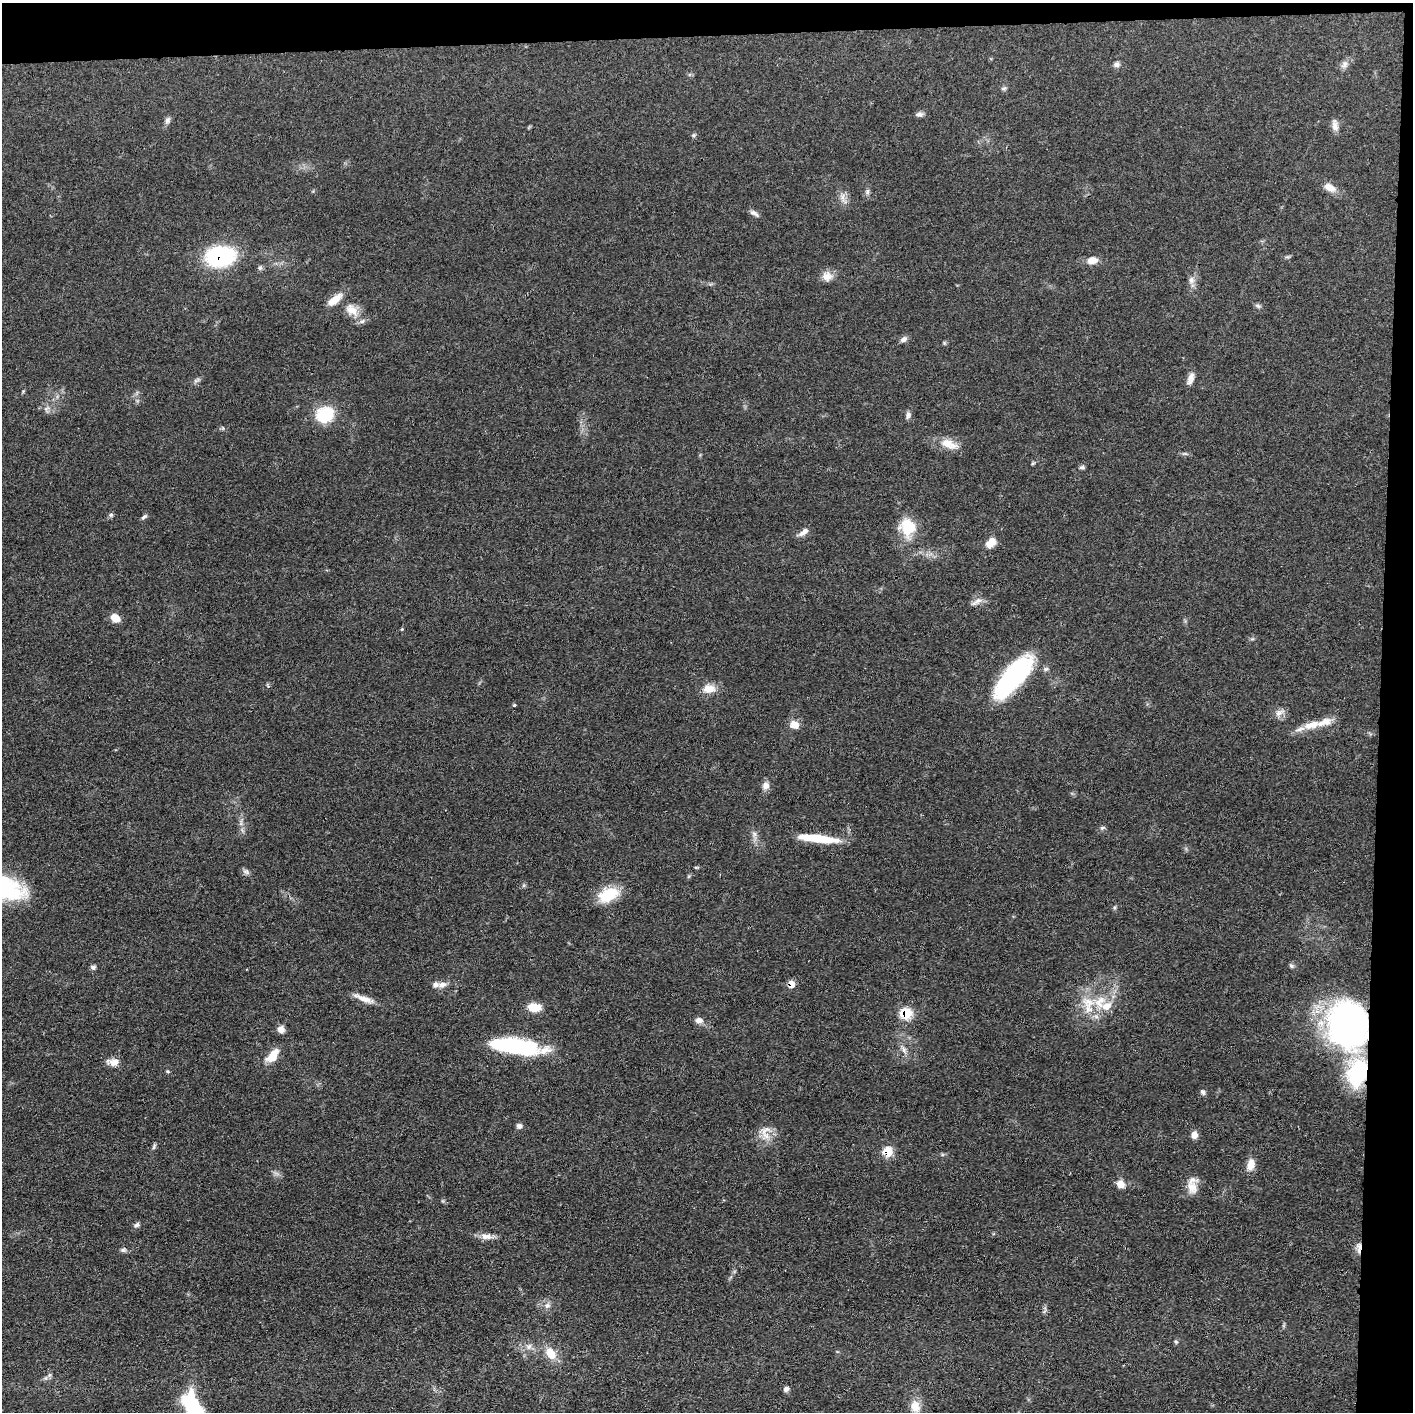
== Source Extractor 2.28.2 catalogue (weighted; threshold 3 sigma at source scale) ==
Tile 3 of 3 x 3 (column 3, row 1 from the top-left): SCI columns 2826-4236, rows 2837-4246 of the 4237 x 4260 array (HDU 1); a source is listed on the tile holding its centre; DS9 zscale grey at full resolution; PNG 1415 x 1414 px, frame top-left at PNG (2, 3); no overlay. Shown black and unused: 5% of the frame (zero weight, under 3 of 4 exposures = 1% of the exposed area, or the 3 px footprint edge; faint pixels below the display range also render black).
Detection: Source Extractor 2.28.2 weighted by HDU 2 'WHT'; one run over the whole footprint, this tile lists its part. Background 0.0581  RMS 0.0054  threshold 0.0244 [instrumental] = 3 sigma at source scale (4.5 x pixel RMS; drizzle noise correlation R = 1.50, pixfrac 1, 0.05/0.05 arcsec/px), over >= 5 px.
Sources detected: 91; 2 inside a brighter object's white glare — not listed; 5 inside a brighter listed object's ellipse — not listed separately; the other 84 listed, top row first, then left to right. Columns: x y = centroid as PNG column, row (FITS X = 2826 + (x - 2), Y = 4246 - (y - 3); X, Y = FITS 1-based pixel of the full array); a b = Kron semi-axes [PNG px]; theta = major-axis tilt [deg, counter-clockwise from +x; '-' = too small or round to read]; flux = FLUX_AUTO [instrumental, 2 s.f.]
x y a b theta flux
1116 64 9 7 13 1.7
1345 65 12 7 66 2.5
1004 88 8 3 19 0.86
920 114 9 6 6 1.7
167 120 9 6 71 1.9
1335 125 16 7 -80 3.2
693 135 6 5 - 0.88
1330 188 17 10 -28 5.1
867 192 8 6 -90 1.4
843 197 14 4 -87 2.4
754 213 13 5 -33 2
220 256 28 19 7 51
1092 260 12 8 9 4.8
260 268 7 5 68 1.1
827 276 14 12 8 4.6
1191 280 10 8 85 2.6
1258 306 9 4 -35 1.2
352 310 23 14 -42 9.1
903 339 10 6 32 2
1190 378 17 7 71 3.3
196 380 11 4 23 1.3
46 409 8 6 18 1.8
325 415 21 18 27 21
908 415 10 6 74 1.6
949 444 23 11 -21 8.2
1185 454 6 4 -19 0.88
1033 463 5 4 - 0.66
1082 467 7 4 1 1
111 515 6 5 - 1
144 517 9 4 37 1.1
908 527 17 16 - 19
803 532 15 6 37 3
991 542 14 10 51 5.2
978 600 14 7 34 2.9
115 618 10 8 -35 6
402 629 6 3 71 0.52
1013 677 50 18 49 75
709 689 17 11 7 6.4
514 705 4 3 - 0.81
1279 713 12 8 34 3.1
795 725 10 8 -38 5
1312 725 24 10 16 9
766 786 10 9 - 3
1102 828 6 5 - 0.98
818 838 44 8 -6 20
246 871 10 6 -30 1.6
608 895 25 15 25 17
93 967 7 6 - 1.3
442 984 13 7 8 3.2
791 984 7 6 - 5.4
364 999 30 6 -20 5.3
1089 1002 22 16 -14 14
534 1007 13 8 -7 9.5
905 1013 7 6 - 27
699 1020 9 7 -6 2.9
1349 1022 51 41 -61 150
281 1029 8 7 - 3.4
516 1046 55 15 -8 52
903 1049 10 5 -76 2.1
273 1056 16 9 55 9.7
113 1062 15 9 -4 4.6
167 1071 6 4 -31 0.66
1359 1071 32 30 -81 43
1203 1092 8 6 -63 1.4
519 1126 7 7 - 1.8
763 1131 13 8 -60 4.6
1194 1135 9 7 85 3.3
154 1146 8 4 64 1
887 1152 7 6 - 15
1251 1165 15 9 76 5.4
1121 1184 11 9 -46 4.2
1192 1187 18 13 -80 6.6
137 1225 7 6 - 1.4
486 1236 16 9 -4 4.1
1360 1247 11 8 -47 3.6
123 1250 8 5 0 1.3
547 1306 8 7 - 2.2
1176 1342 6 4 -45 0.71
529 1346 9 7 45 2.6
551 1353 15 10 -56 8.8
49 1375 7 4 71 1
786 1389 7 6 - 1.9
192 1406 24 14 -62 53
915 1406 17 13 -78 7
Overlapping masked pixels (flux is a lower limit): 7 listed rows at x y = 220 256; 791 984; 905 1013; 1349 1022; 1359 1071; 887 1152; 1360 1247
Isophote crosses this tile's border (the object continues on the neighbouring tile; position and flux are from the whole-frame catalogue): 1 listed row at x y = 192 1406